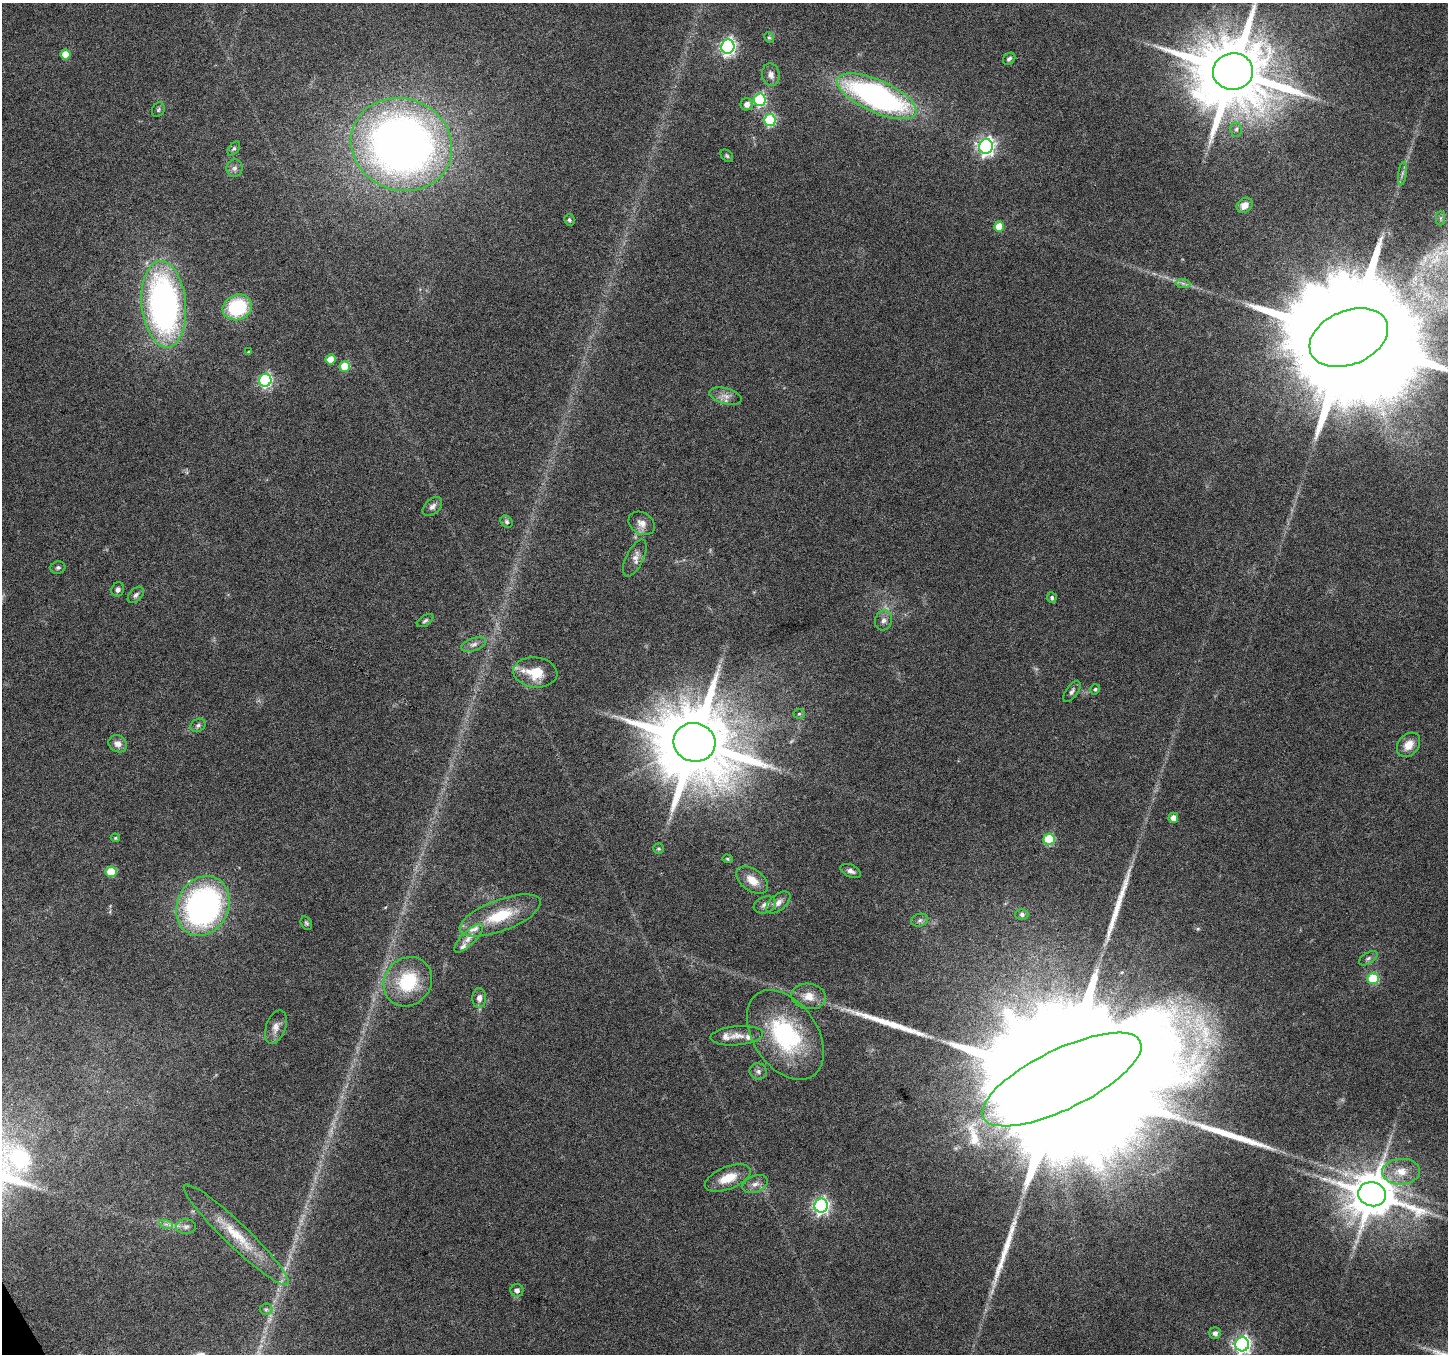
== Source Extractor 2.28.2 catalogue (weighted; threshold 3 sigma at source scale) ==
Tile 7 of 4 x 4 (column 3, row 2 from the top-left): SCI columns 2893-4338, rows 2808-4159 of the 5788 x 5675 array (HDU 1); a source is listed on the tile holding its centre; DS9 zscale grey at full resolution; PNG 1450 x 1356 px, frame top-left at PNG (2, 3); each listed source drawn as its Kron ellipse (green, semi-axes under 4 px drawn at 4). Shown black and unused: <1% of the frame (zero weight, under 4 of 8 exposures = <1% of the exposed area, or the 3 px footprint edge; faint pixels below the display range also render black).
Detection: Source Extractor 2.28.2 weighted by HDU 2 'WHT'; one run over the whole footprint, this tile lists its part. Background 0.0485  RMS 0.0031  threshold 0.0125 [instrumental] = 3 sigma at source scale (4.09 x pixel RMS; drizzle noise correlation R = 1.36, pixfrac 0.8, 0.0396/0.0396 arcsec/px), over >= 5 px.
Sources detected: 102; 5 too faint to see at this stretch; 4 long thin detections or spike segments (spike, bleed or trail) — neither listed nor drawn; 5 inside a brighter listed object's ellipse — not listed separately; the other 88 listed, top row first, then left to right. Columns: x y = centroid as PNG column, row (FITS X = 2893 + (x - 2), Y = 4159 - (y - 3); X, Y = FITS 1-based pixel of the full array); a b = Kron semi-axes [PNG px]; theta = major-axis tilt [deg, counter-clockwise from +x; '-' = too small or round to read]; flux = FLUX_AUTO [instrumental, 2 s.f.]
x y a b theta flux
769 38 5 4 - 0.41
728 47 7 6 - 79
66 54 5 5 - 5.3
1009 59 7 5 43 0.7
1233 71 20 18 6 3700
771 75 11 8 -78 1.6
877 96 43 16 -24 89
760 100 6 6 - 33
747 104 6 6 - 1.9
158 110 8 6 59 0.58
770 120 6 6 - 31
1236 129 7 5 -80 0.74
401 145 51 46 -22 210
986 146 7 7 - 100
234 149 8 5 51 0.59
727 156 7 5 -45 0.52
235 168 9 8 - 1.2
1402 174 12 4 81 0.96
1245 205 9 7 40 2.5
1441 218 7 4 89 0.56
569 220 6 5 - 0.53
999 227 5 5 - 5
1183 283 7 4 -2 0.73
164 304 43 22 -85 110
237 307 15 12 24 20
1349 338 41 27 23 19000
249 352 4 3 - 0.35
330 359 5 5 - 4.4
345 366 5 5 - 9.4
265 380 6 6 - 52
725 396 16 7 -16 2.2
432 507 11 7 44 1.3
507 522 7 5 -46 0.7
642 523 14 10 -32 2.2
635 558 20 8 64 2.1
58 568 7 6 - 0.63
118 589 7 6 - 0.98
136 595 10 6 46 0.91
1052 598 5 5 - 0.63
884 620 10 8 73 1.4
425 621 9 5 33 0.65
474 644 13 6 20 1.4
535 672 22 15 -6 7.3
1095 689 5 4 - 0.56
1072 691 12 6 54 0.93
799 714 5 5 - 0.42
198 725 8 6 29 0.78
694 742 21 19 -13 4100
118 744 9 8 - 2
1408 745 13 10 49 3.6
1173 818 5 5 - 2.2
115 838 4 4 - 0.36
1049 839 5 5 - 17
658 849 5 5 - 0.48
728 859 5 4 - 0.46
851 871 11 6 -24 1.2
111 872 5 5 - 10
752 880 18 11 -36 3.9
778 902 14 8 39 1.9
765 905 11 8 21 1.7
203 906 31 25 63 86
1022 914 6 5 - 0.65
500 915 43 15 21 12
920 920 9 6 16 0.89
306 923 7 5 -60 0.52
469 938 19 7 45 2.2
1368 958 10 5 32 0.84
1373 979 5 5 - 19
408 982 26 23 49 15
809 996 17 12 -10 3.9
479 998 10 7 86 1.5
276 1027 17 9 70 2.3
785 1035 50 32 -56 33
737 1036 26 9 5 3.2
758 1071 8 8 - 1
1062 1079 87 30 26 48000
1401 1172 19 13 3 5.1
728 1178 24 11 21 5.9
755 1184 13 8 20 1.9
1372 1194 14 12 -15 1400
821 1206 7 6 - 82
166 1224 7 4 -18 0.74
186 1227 10 7 2 1.2
236 1235 71 12 -44 12
517 1290 6 6 - 1.3
266 1309 6 6 - 0.66
1215 1333 6 6 - 1.3
1242 1344 7 7 - 99
Isophote crosses this tile's border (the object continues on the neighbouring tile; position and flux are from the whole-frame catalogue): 3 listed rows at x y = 1233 71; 1349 338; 1242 1344